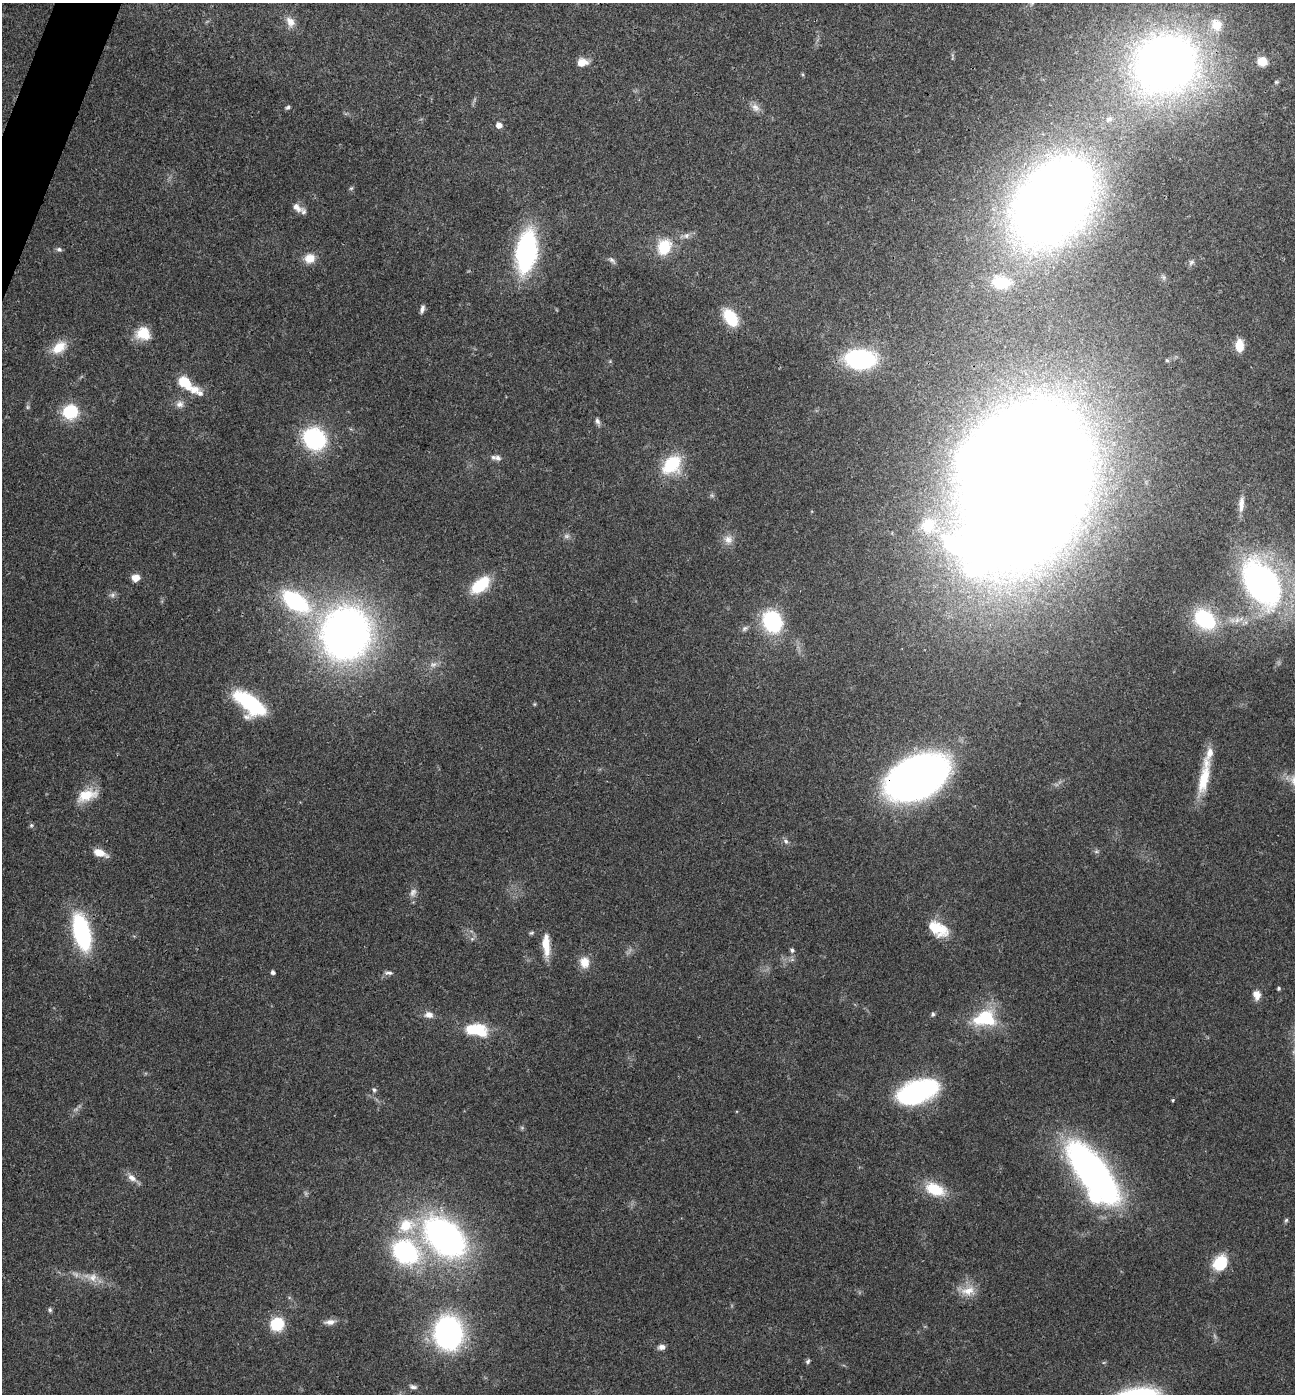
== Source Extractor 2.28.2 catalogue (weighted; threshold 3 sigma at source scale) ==
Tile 11 of 4 x 4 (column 3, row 3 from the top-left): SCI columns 2727-4019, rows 1399-2790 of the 5586 x 5576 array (HDU 1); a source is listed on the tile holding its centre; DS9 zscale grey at full resolution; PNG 1297 x 1396 px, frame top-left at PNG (2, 3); no overlay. Shown black and unused: <1% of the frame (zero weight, under 3 of 4 exposures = <1% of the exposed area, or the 3 px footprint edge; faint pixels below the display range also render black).
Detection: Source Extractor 2.28.2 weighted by HDU 2 'WHT'; one run over the whole footprint, this tile lists its part. Background 0.0568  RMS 0.0051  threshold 0.0228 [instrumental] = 3 sigma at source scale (4.5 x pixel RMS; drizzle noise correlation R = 1.50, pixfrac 1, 0.05/0.05 arcsec/px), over >= 5 px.
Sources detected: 110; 3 too faint to see at this stretch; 5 inside a brighter object's white glare — not listed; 5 inside a brighter listed object's ellipse — not listed separately; the other 97 listed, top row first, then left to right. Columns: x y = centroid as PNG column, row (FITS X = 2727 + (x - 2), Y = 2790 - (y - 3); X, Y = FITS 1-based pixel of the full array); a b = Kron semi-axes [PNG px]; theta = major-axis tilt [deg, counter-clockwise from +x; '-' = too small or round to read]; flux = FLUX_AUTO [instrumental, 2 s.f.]
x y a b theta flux
1032 3 7 4 -90 1.4
290 22 14 10 -63 4.8
1216 25 19 16 -67 12
1262 61 11 10 - 7.8
582 62 12 8 9 6
1166 63 45 41 25 460
1276 82 6 5 - 0.8
288 107 6 5 - 1
755 107 13 10 -50 3.4
1109 119 10 6 23 1.7
499 125 6 5 - 3.7
351 188 6 5 - 0.81
1048 204 66 47 51 870
297 207 15 8 -38 3.5
686 236 10 7 39 2.3
664 247 16 13 70 18
59 249 7 6 - 1.3
526 251 36 16 82 100
310 258 13 11 9 6.5
612 260 11 5 -45 1.5
1191 262 9 6 45 1.4
1001 282 23 16 -6 18
422 309 9 5 73 2
730 317 20 12 -55 18
143 333 16 15 - 11
1239 345 9 6 -88 13
59 347 19 12 37 9.7
860 359 22 14 -3 77
1167 360 5 4 - 0.75
185 382 23 9 -37 18
180 404 11 10 - 3.1
28 407 6 5 - 0.88
70 411 17 15 27 21
598 421 10 5 -66 1.6
314 439 22 19 -34 55
498 458 9 8 - 2
671 465 21 15 44 27
1027 486 95 63 68 3000
1241 504 20 7 86 4.4
928 525 22 18 57 15
566 536 9 6 1 1.8
728 540 13 11 -53 4.2
136 578 8 7 - 4.8
1262 583 46 29 -60 180
480 585 21 11 41 23
112 595 7 6 - 1.5
295 601 25 14 -36 65
1205 619 23 16 -42 39
772 621 14 12 -65 65
744 628 9 6 44 1.5
345 633 42 39 76 330
433 664 11 7 16 2.7
250 703 32 14 -37 55
534 704 6 4 89 0.52
1204 777 48 11 80 18
916 778 39 25 27 490
87 795 27 14 17 12
31 825 6 5 - 0.86
786 841 8 6 -42 1.5
1096 851 7 4 0 0.93
99 852 16 8 -20 6.7
413 892 12 8 60 2.7
939 928 26 14 -22 12
82 932 29 12 -75 80
531 933 6 5 - 0.81
472 939 6 6 - 1.1
546 945 25 8 -87 10
792 950 6 5 - 1.2
584 962 15 12 -78 6.3
273 972 4 4 - 1.7
389 973 10 5 -11 1.5
1278 988 4 4 - 0.85
1257 995 13 10 -80 4
933 1014 6 5 - 1
429 1015 12 8 -9 3.2
986 1017 16 13 -27 31
474 1030 24 13 -17 20
374 1090 7 6 - 1
917 1092 35 17 18 99
1173 1100 3 2 - 1.2
1093 1174 41 18 -54 360
132 1178 14 8 -37 3.8
935 1189 22 13 -23 17
1286 1220 7 4 54 0.78
406 1225 21 16 18 19
445 1237 34 22 -43 220
405 1252 20 15 -33 92
1220 1263 17 14 54 18
92 1277 13 12 - 5.3
968 1291 22 13 9 8.1
50 1310 6 6 - 1
330 1322 15 7 4 3.1
277 1324 9 8 - 30
448 1332 24 20 -87 140
662 1347 9 7 10 2.2
808 1361 7 5 64 1
413 1387 11 6 -12 1.9
Overlapping masked pixels (flux is a lower limit): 4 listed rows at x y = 1048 204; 1027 486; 916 778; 1093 1174
Isophote crosses this tile's border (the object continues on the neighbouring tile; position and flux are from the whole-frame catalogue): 1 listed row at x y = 1032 3